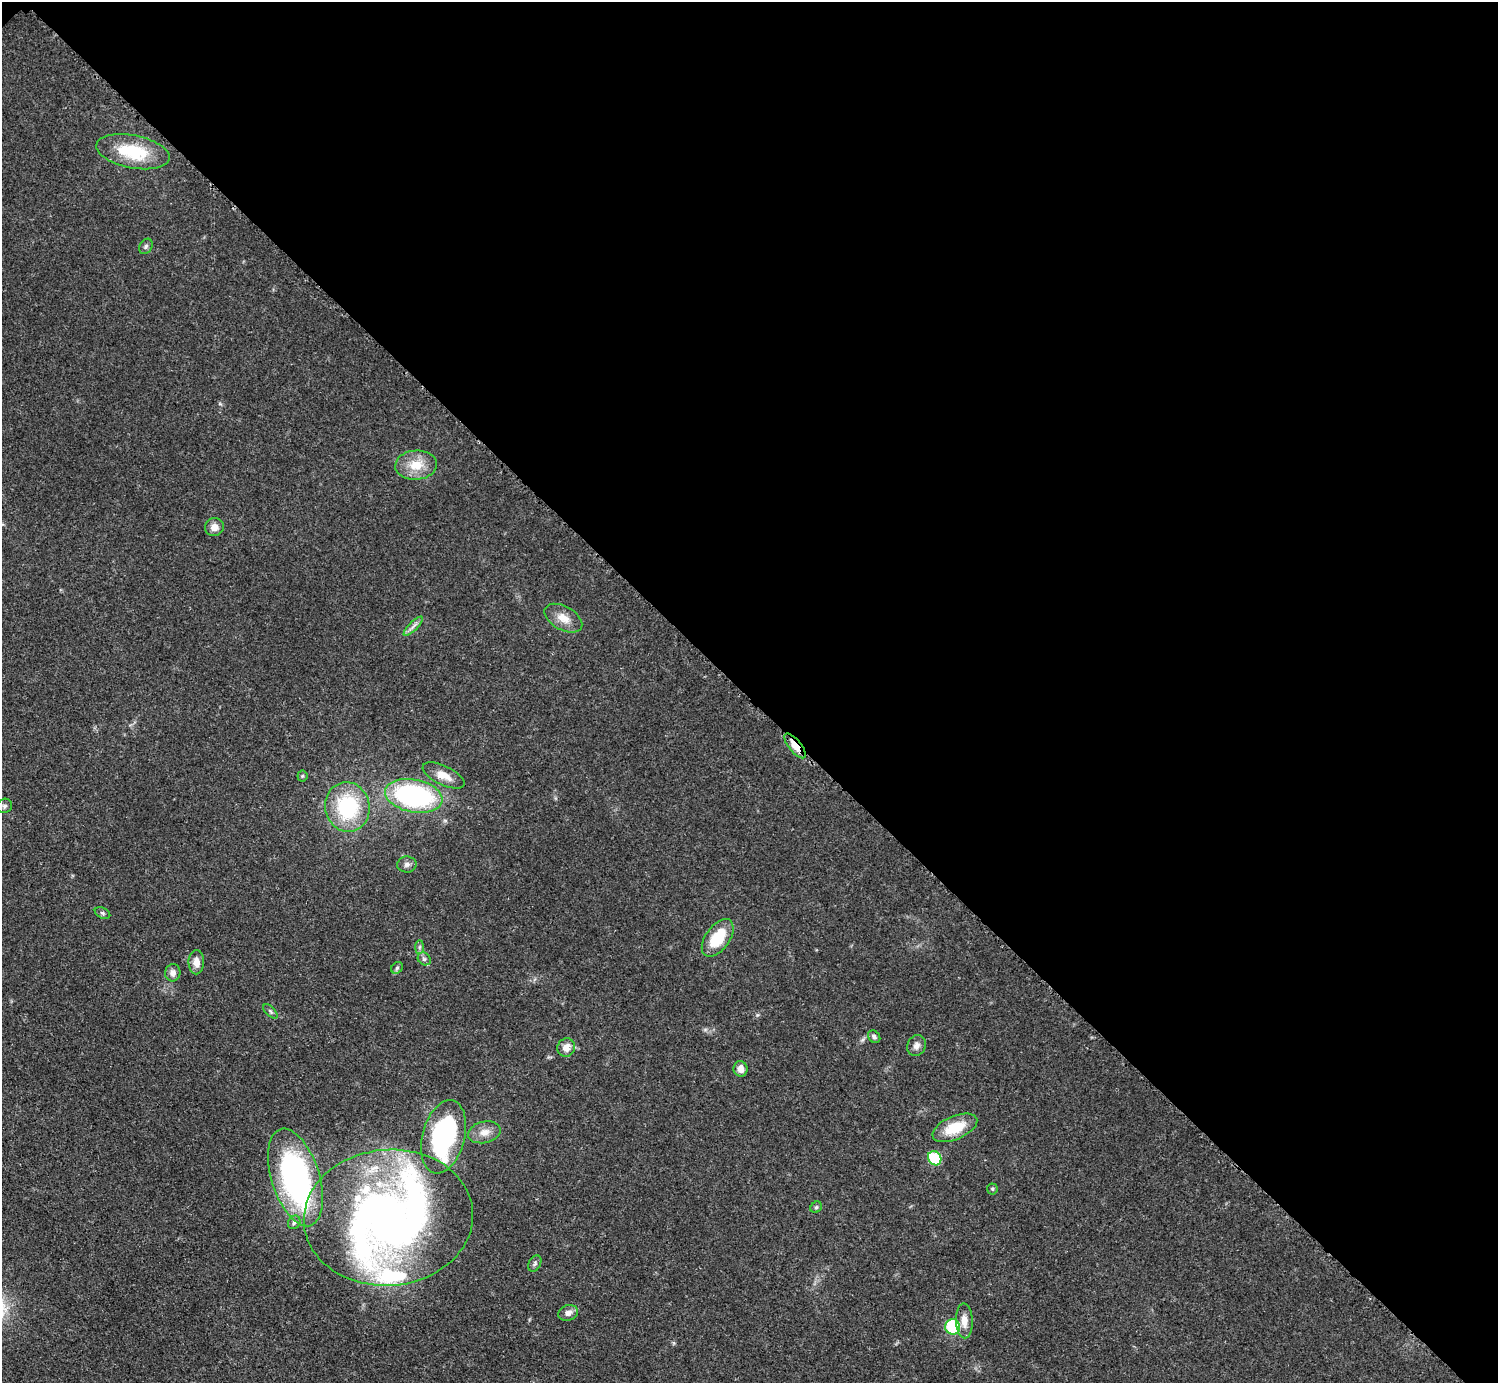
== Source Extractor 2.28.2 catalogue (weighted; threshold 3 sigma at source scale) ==
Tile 3 of 4 x 4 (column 3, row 1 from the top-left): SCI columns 2999-4494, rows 4452-5832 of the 5993 x 5993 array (HDU 1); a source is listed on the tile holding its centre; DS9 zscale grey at full resolution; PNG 1500 x 1385 px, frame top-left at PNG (2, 2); each listed source drawn as its Kron ellipse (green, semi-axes under 4 px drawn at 4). Shown black and unused: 50% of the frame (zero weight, under 3 of 5 exposures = <1% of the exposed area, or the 3 px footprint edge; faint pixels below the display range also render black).
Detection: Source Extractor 2.28.2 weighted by HDU 2 'WHT'; one run over the whole footprint, this tile lists its part. Background 0.0506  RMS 0.0052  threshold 0.0236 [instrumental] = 3 sigma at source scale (4.5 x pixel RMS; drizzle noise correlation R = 1.50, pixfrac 1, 0.05/0.05 arcsec/px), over >= 5 px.
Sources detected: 43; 2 inside a brighter object's white glare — neither listed nor drawn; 3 inside a brighter listed object's ellipse — not listed separately; the other 38 listed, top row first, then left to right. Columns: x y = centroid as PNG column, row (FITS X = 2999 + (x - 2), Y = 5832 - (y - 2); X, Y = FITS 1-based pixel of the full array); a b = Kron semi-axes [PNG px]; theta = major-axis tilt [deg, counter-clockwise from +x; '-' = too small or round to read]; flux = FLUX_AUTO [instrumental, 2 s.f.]
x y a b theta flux
133 152 37 16 -11 27
146 246 8 6 58 1.4
416 465 21 14 4 11
214 527 9 9 - 4.1
563 618 20 11 -29 6.9
413 626 13 3 45 2
795 746 15 6 -51 5.6
443 775 23 9 -25 7
302 776 5 5 - 0.73
414 796 29 16 -11 98
4 806 8 7 - 1.5
347 807 25 22 -79 42
407 864 9 8 - 2.1
103 913 8 5 -27 1.1
718 938 21 12 54 20
419 947 7 4 89 1
424 959 7 5 -45 1.3
196 962 12 7 89 4.5
397 968 6 5 - 1
173 973 8 7 - 3.2
270 1011 9 4 -46 1.1
874 1037 7 5 -45 1.3
916 1046 11 9 61 2.7
566 1047 9 8 - 4.9
740 1069 8 7 - 4.1
955 1128 24 11 23 16
484 1132 16 10 13 5.4
444 1137 37 21 75 94
935 1158 7 6 - 26
295 1177 50 24 -73 130
992 1189 5 5 - 0.75
816 1207 6 5 - 0.91
388 1218 85 68 5 290
294 1222 7 6 - 1.4
535 1264 9 6 60 1.3
568 1313 10 7 20 2.8
964 1321 17 8 -88 5.3
953 1327 8 7 - 31
Overlapping masked pixels (flux is a lower limit): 1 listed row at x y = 795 746